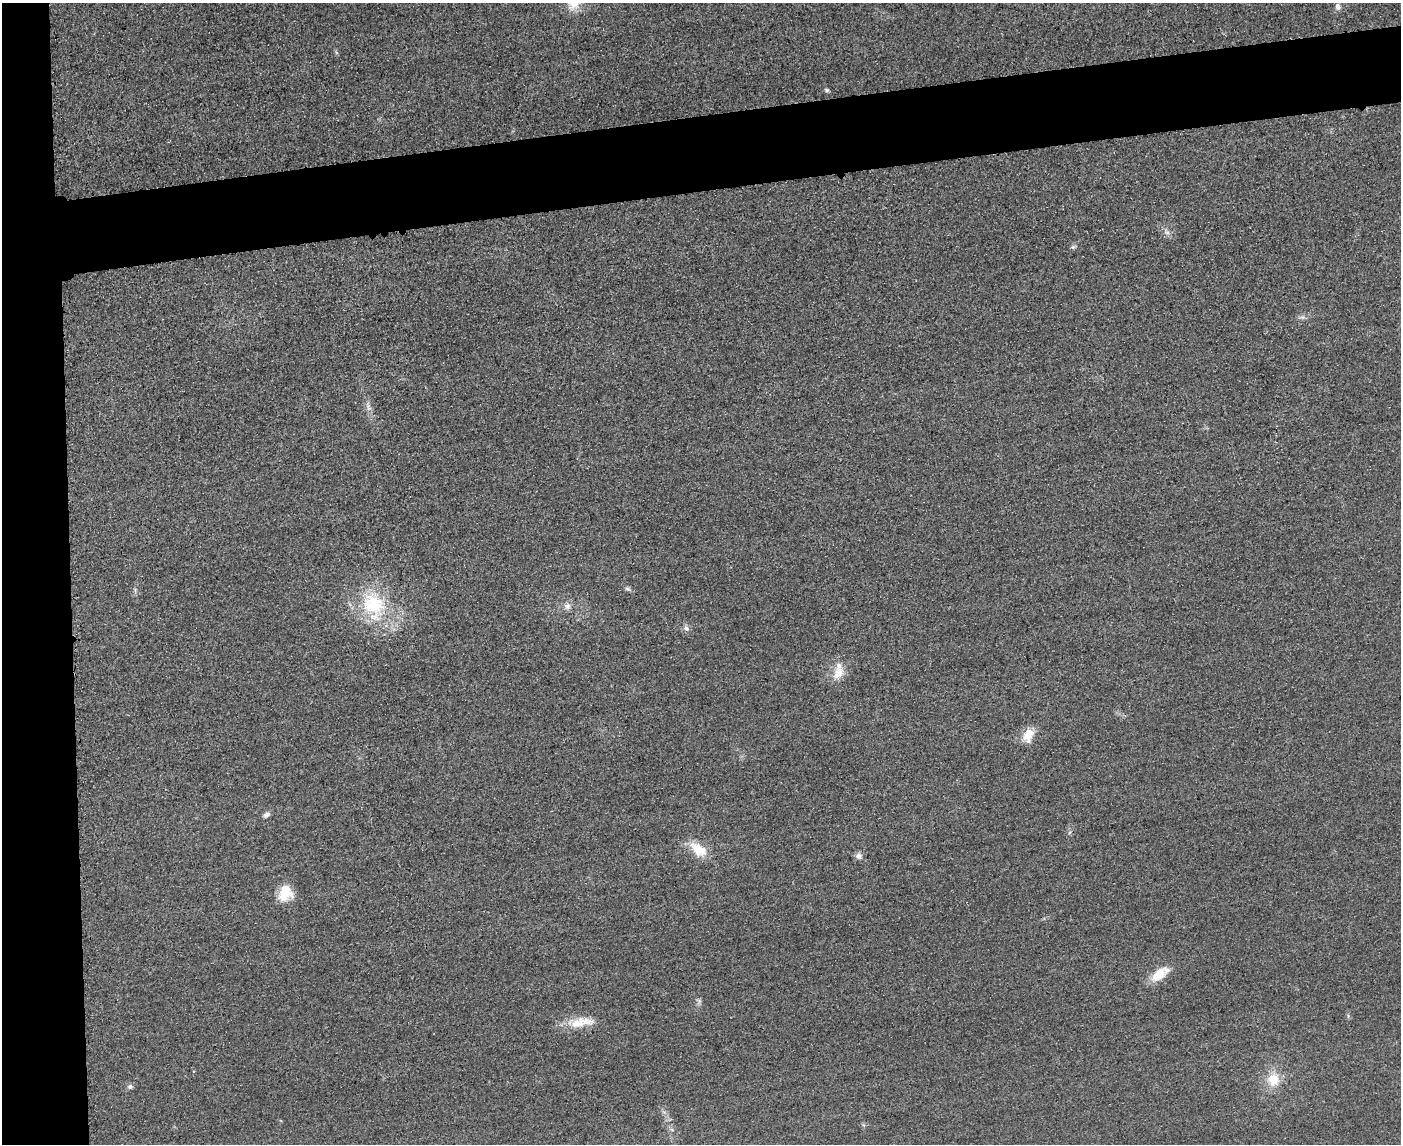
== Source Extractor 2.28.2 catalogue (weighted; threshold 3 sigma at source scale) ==
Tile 7 of 3 x 4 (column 1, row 3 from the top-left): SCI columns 253-1651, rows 1166-2307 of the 4592 x 4615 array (HDU 1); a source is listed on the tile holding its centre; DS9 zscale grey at full resolution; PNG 1403 x 1146 px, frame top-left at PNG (2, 3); no overlay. Shown black and unused: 11% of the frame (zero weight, under 3 of 4 exposures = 3% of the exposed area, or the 3 px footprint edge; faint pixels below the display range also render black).
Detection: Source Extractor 2.28.2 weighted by HDU 2 'WHT'; one run over the whole footprint, this tile lists its part. Background 0.0674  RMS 0.017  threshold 0.0782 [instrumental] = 3 sigma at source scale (4.5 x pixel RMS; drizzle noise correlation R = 1.50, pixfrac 1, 0.05/0.05 arcsec/px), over >= 5 px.
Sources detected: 21; all 21 listed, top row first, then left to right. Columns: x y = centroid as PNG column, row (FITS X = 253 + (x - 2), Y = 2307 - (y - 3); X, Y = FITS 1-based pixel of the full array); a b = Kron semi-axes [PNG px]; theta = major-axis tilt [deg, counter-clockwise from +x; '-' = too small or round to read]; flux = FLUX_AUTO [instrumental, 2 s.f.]
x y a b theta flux
1338 6 9 6 -80 7
826 90 6 5 - 3
1167 232 8 6 -21 6.1
1073 247 6 6 - 3.4
1302 317 9 5 0 5.1
369 407 14 6 -70 9.5
628 589 8 5 -27 4.1
373 605 43 30 -70 140
567 606 10 9 - 9.2
686 628 9 6 -60 6.3
838 673 21 13 59 27
1028 734 18 12 63 25
266 815 8 6 37 6.7
698 849 24 13 -34 39
858 856 9 7 -23 8.1
285 893 19 16 77 39
1160 974 27 12 36 33
699 1001 7 6 - 3.8
578 1023 37 12 7 38
1273 1079 17 15 -84 37
130 1087 8 7 - 4.7